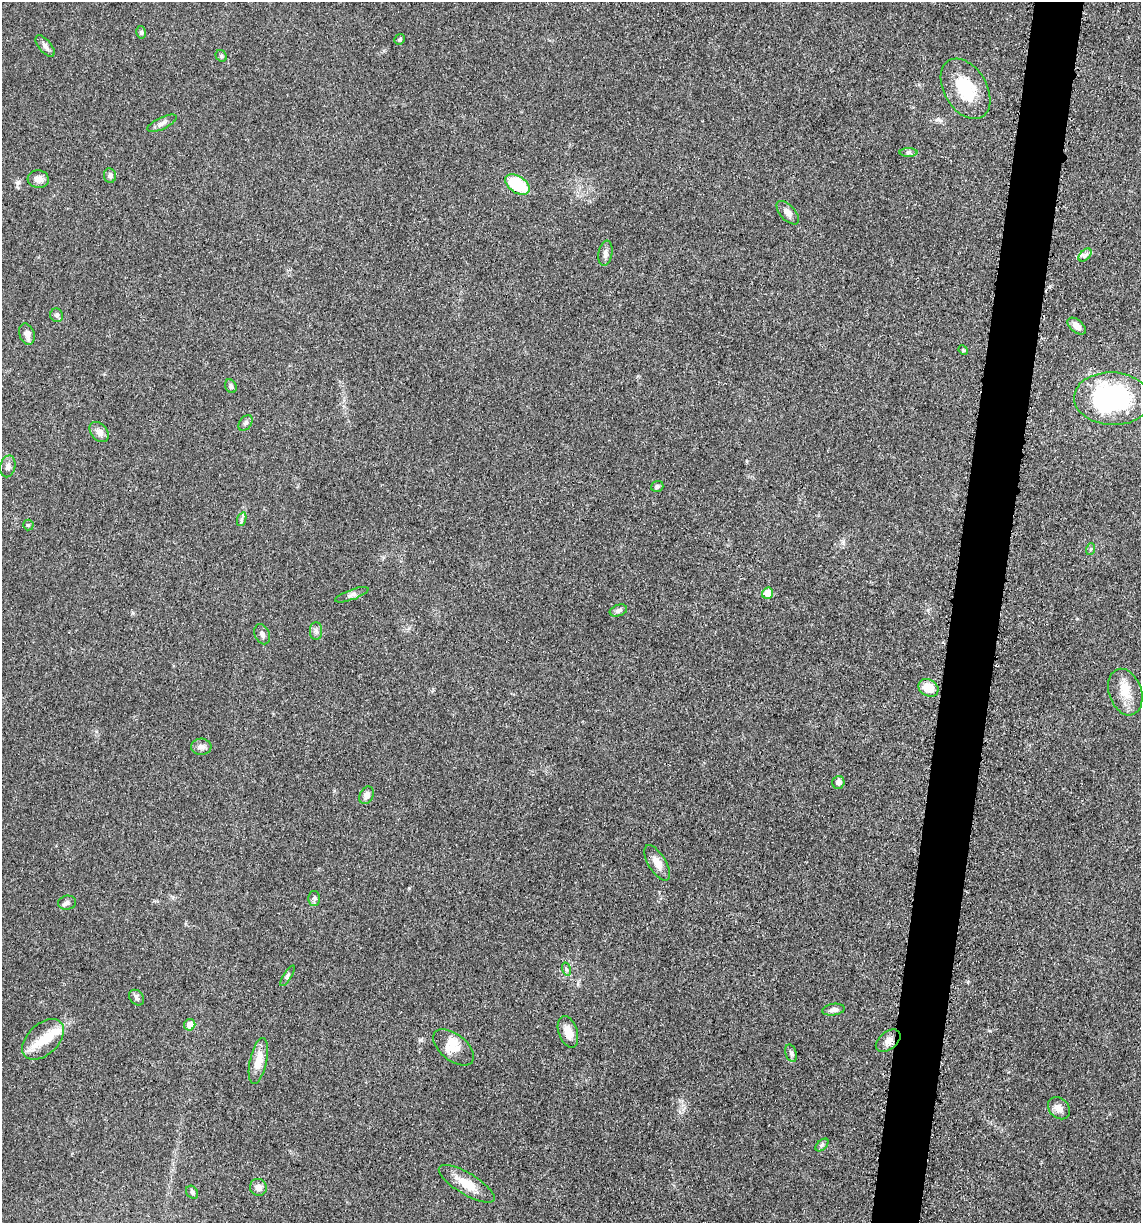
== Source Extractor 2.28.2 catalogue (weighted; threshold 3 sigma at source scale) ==
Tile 10 of 4 x 4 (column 2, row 3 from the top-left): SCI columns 1386-2524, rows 1243-2463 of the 4980 x 4921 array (HDU 1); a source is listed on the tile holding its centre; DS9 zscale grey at full resolution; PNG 1143 x 1225 px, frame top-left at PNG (2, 2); each listed source drawn as its Kron ellipse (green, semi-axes under 4 px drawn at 4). Shown black and unused: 4% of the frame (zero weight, under 3 of 5 exposures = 4% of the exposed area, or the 3 px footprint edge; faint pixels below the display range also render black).
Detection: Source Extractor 2.28.2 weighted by HDU 2 'WHT'; one run over the whole footprint, this tile lists its part. Background 0.0562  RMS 0.0059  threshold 0.0267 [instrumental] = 3 sigma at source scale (4.5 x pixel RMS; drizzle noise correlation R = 1.50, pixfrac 1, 0.05/0.05 arcsec/px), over >= 5 px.
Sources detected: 57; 2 inside a brighter listed object's ellipse — not listed separately; the other 55 listed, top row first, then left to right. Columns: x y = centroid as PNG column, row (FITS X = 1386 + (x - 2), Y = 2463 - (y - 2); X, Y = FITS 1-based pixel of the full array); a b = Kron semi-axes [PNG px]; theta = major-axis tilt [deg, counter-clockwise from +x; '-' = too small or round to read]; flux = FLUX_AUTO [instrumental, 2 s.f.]
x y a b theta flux
141 32 6 5 - 1.1
400 39 5 5 - 1
45 46 13 6 -50 2.4
221 56 6 5 - 1
965 89 33 21 -59 28
162 123 16 6 25 2.7
908 153 9 4 0 1.3
110 175 7 6 - 2.2
38 179 10 8 -5 4.5
517 185 14 8 -33 32
788 213 14 7 -47 3.5
605 253 13 7 81 2.6
1085 255 8 4 45 1.7
57 315 7 6 - 1.8
1077 326 11 6 -42 4.5
27 334 11 7 -70 3.8
963 350 5 4 - 0.67
231 386 7 5 -64 1.7
1112 399 38 26 -3 93
246 423 9 6 52 1.5
99 432 11 8 -49 3.6
8 466 11 7 77 2.5
657 486 6 5 - 1.4
242 519 7 4 71 1.3
28 525 5 5 - 0.87
1091 549 6 3 71 0.69
768 593 6 5 - 11
352 595 18 5 20 2.2
618 610 9 5 19 1.9
316 631 9 6 -89 2
262 634 10 7 -66 2.3
928 688 10 8 -31 10
1125 692 24 16 -71 11
201 747 10 8 2 2.8
838 782 6 6 - 3.3
367 795 9 6 64 3.4
657 863 20 9 -59 6.3
314 898 7 6 - 1.5
67 903 9 7 10 1.8
566 969 7 4 -72 1.1
287 976 12 4 58 1.5
137 998 9 6 -48 1.7
834 1010 11 5 8 2.6
190 1025 6 5 - 5.6
568 1032 16 9 -71 6.5
43 1039 25 15 44 15
888 1041 14 9 39 4.3
454 1047 24 13 -38 9.1
791 1053 9 5 -70 1.5
258 1061 23 8 77 9.4
1059 1108 12 9 -47 4.1
822 1145 8 4 44 1.3
467 1184 32 10 -31 11
258 1187 8 8 - 3.5
192 1192 7 5 -53 1.4